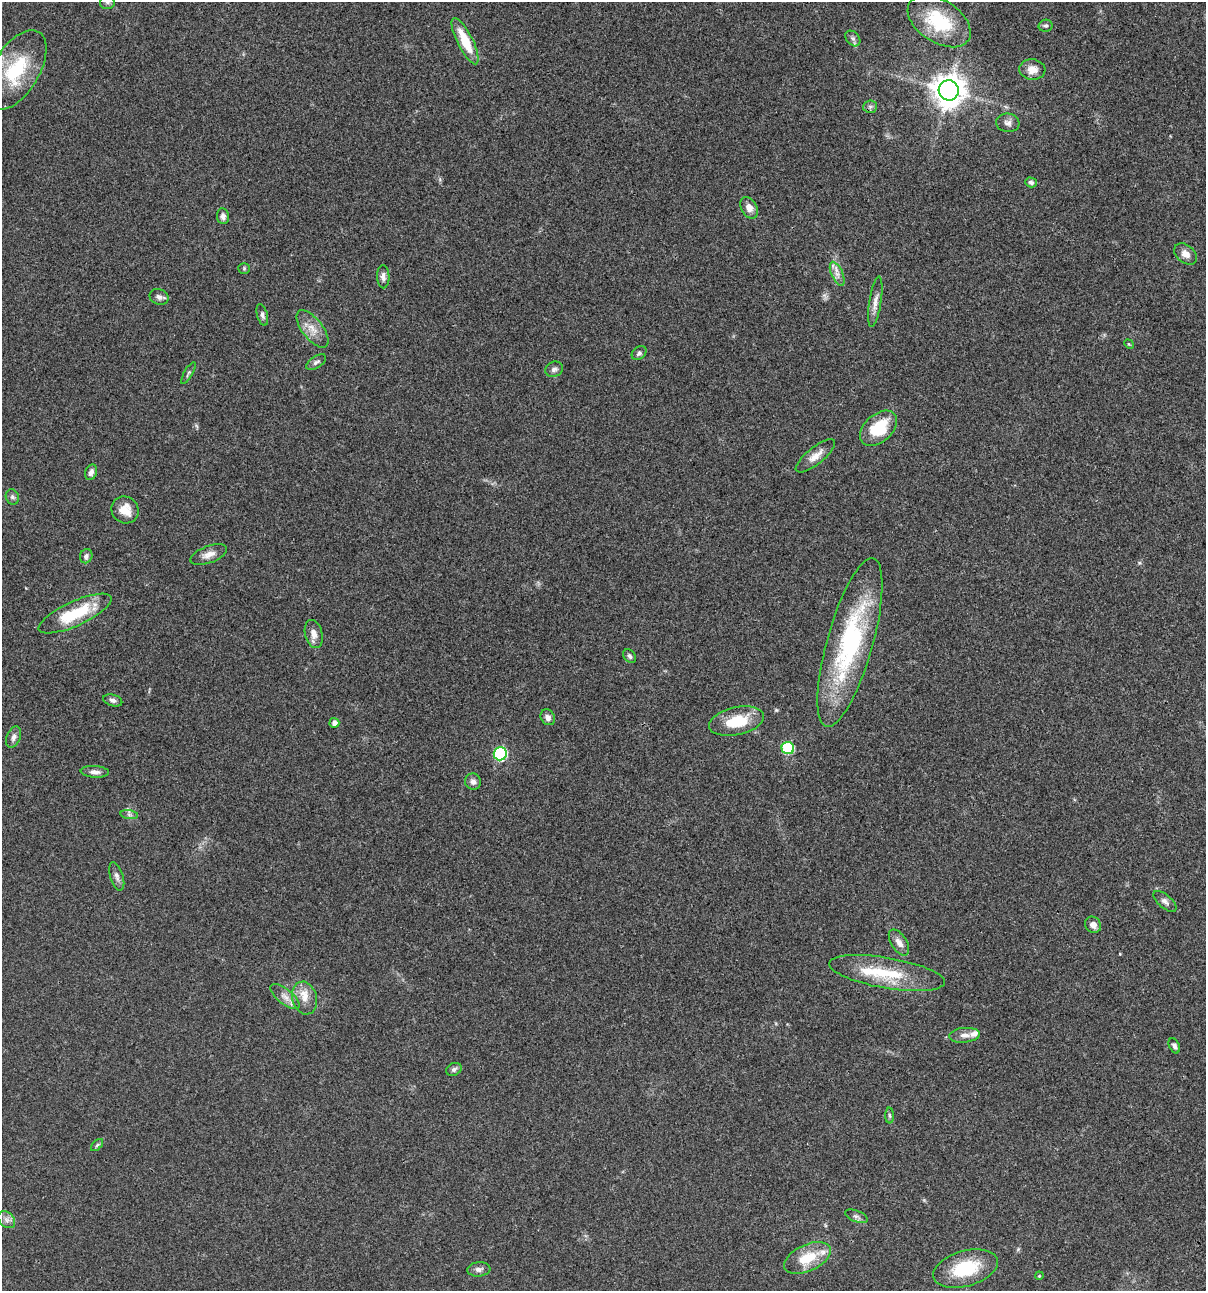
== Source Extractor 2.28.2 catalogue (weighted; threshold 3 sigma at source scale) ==
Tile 6 of 4 x 4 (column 2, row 2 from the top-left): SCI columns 1437-2640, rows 2698-3986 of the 5406 x 5393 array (HDU 1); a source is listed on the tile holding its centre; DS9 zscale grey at full resolution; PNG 1208 x 1293 px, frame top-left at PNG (2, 2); each listed source drawn as its Kron ellipse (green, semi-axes under 4 px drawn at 4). Shown black and unused: <1% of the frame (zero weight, under 3 of 4 exposures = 9% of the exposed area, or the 3 px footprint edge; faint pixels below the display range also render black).
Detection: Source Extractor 2.28.2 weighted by HDU 2 'WHT'; one run over the whole footprint, this tile lists its part. Background 0.0468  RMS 0.0053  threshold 0.0239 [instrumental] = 3 sigma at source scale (4.5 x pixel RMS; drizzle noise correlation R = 1.50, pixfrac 1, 0.05/0.05 arcsec/px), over >= 5 px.
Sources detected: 68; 3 inside a brighter listed object's ellipse — not listed separately; the other 65 listed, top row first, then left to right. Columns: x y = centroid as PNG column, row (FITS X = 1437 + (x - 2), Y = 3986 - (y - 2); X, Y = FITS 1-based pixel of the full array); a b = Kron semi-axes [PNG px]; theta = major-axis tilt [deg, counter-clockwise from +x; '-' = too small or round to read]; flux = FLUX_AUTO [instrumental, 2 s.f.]
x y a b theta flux
107 2 8 6 0 1.2
939 21 35 21 -33 30
1046 26 7 6 - 1
853 38 9 6 -48 1.5
465 41 25 8 -64 14
1032 69 13 10 -4 4.9
16 70 44 23 59 32
949 90 10 10 - 820
870 107 6 6 - 1.3
1008 123 11 9 -8 2.4
1031 182 6 5 - 1.1
749 208 11 7 -63 4
223 216 8 6 -82 2.2
1186 254 13 9 -39 3.5
244 268 5 5 - 0.77
837 274 13 5 -66 2.9
383 277 12 6 -89 2.2
159 297 9 7 -23 2
875 302 25 6 81 3.6
262 315 11 5 -74 1.6
312 329 22 10 -52 6.2
1129 344 5 4 - 0.51
639 353 8 6 40 1.3
316 362 11 6 33 1.5
554 369 9 7 24 1.9
188 373 12 4 61 0.97
878 428 21 13 41 19
815 456 24 8 39 5.1
91 472 8 5 69 2
12 497 8 6 -64 1.4
125 510 14 13 - 7.2
209 555 19 8 20 4
86 556 7 6 - 1.5
75 614 40 12 24 24
314 634 14 8 -76 3.8
850 642 87 23 74 76
630 656 8 5 -47 1.4
113 700 10 5 -16 1.8
548 717 8 6 -55 2.2
737 721 28 14 13 17
334 723 5 5 - 2.5
14 737 11 6 67 2.1
788 748 6 6 - 37
500 754 7 6 - 56
95 772 14 6 -3 2.5
473 782 8 8 - 2.2
129 815 9 4 -9 1.3
117 876 15 6 -73 2.1
1165 901 14 6 -40 2.1
1093 925 8 7 - 2.7
899 942 15 7 -58 3.6
887 973 58 15 -10 25
285 997 18 7 -38 3.5
305 998 17 12 -75 6.1
964 1035 15 7 5 3.2
1174 1046 8 5 -64 1.5
454 1069 8 6 31 1.5
890 1116 8 4 -89 0.79
97 1145 7 4 45 0.89
856 1216 12 5 -21 1.7
7 1220 9 7 -45 2.2
807 1258 25 13 25 14
479 1269 11 7 5 2.1
965 1269 33 17 16 24
1039 1276 4 3 - 0.39
Isophote crosses this tile's border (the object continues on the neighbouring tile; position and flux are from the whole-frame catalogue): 1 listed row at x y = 107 2